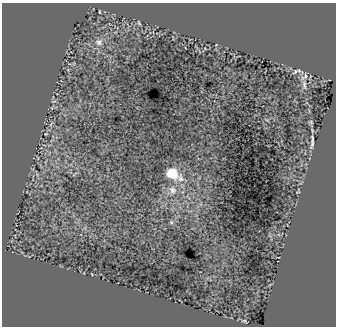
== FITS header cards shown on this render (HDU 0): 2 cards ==
NAXIS1  =                  334 /
NAXIS2  =                  324 /

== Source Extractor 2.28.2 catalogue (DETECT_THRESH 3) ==
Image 334 x 324 px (HDU 0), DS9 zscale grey, 1 PNG px = 1 image px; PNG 338 x 328 px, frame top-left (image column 1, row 324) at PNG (2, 3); no overlay
Background -8.96e-04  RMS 0.0018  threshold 0.00538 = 3 sigma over >= 5 px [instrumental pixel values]
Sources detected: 6; all 6 listed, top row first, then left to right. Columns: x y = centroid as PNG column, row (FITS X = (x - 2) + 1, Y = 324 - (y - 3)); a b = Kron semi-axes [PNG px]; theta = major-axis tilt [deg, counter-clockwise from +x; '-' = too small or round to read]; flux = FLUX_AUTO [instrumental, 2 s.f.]
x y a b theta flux
99 42 9 7 -55 0.43
295 71 5 3 - 0.095
304 85 12 4 -89 0.38
312 143 10 3 85 0.27
172 173 12 8 -32 3.1
172 190 10 9 - 0.63